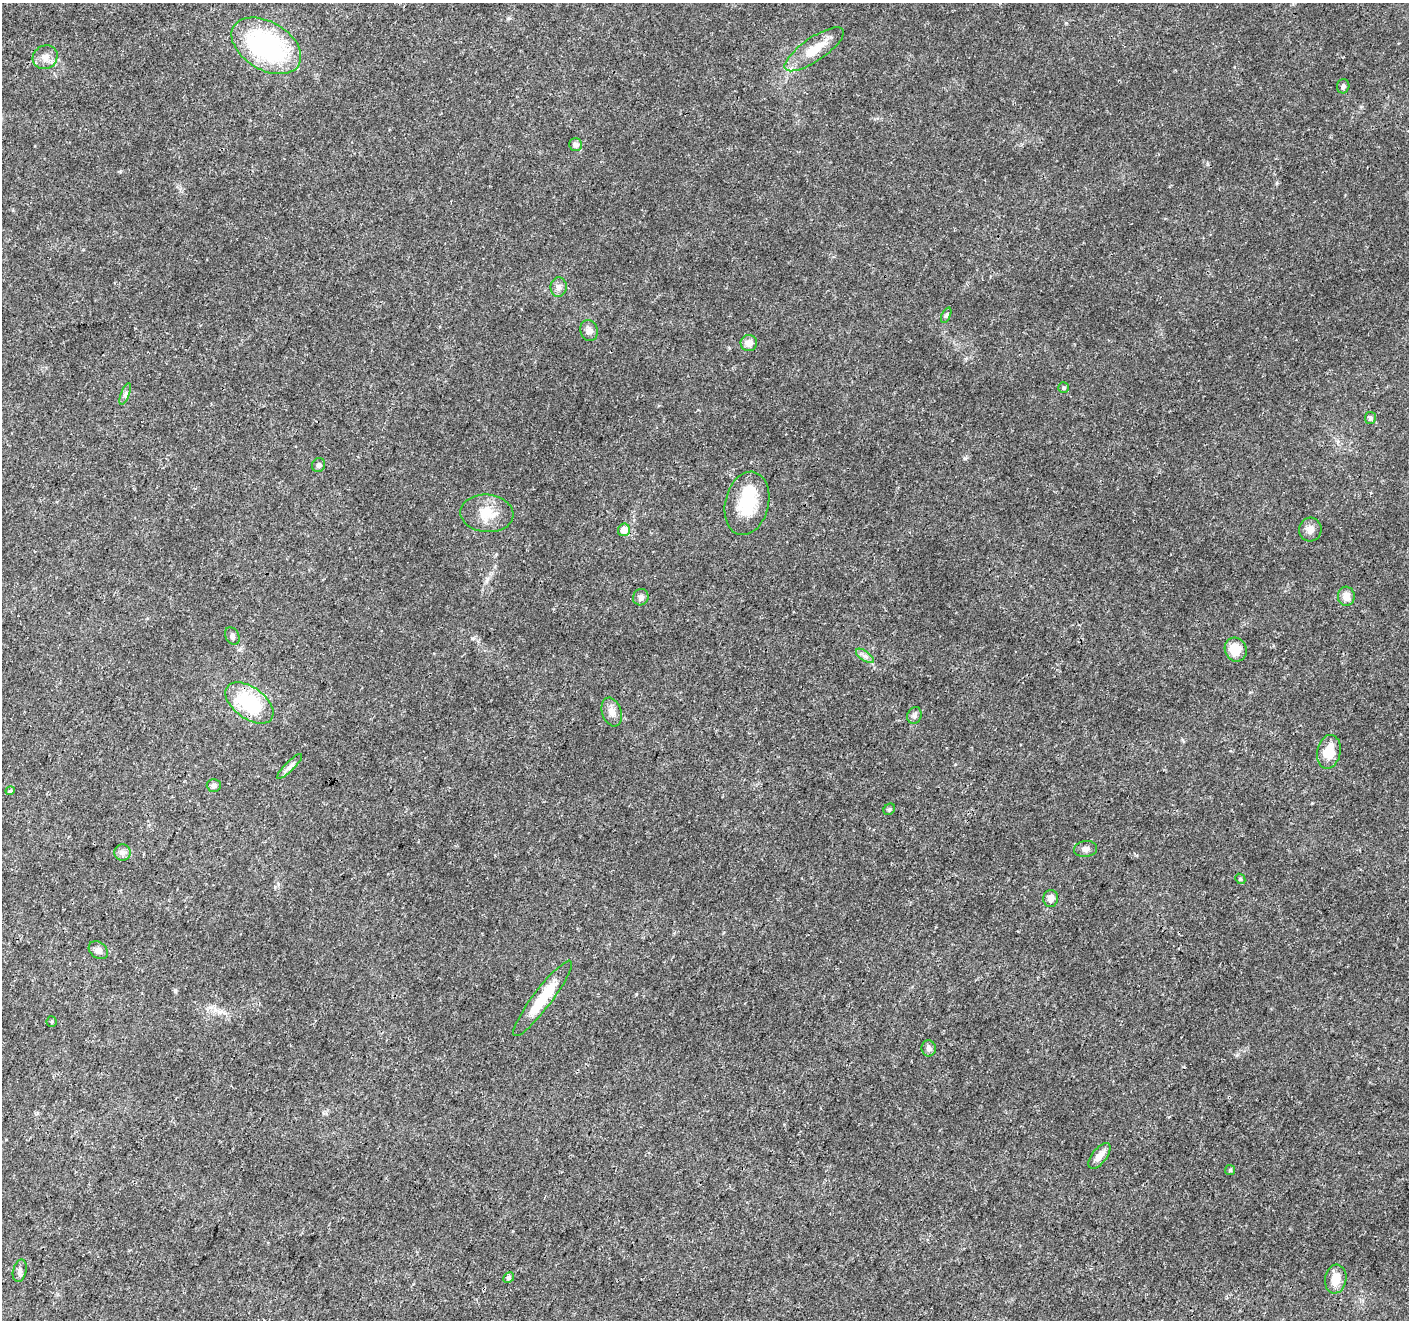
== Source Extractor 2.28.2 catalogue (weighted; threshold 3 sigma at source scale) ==
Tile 7 of 4 x 4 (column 3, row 2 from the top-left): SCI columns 2823-4229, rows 2912-4229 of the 5637 x 5756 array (HDU 1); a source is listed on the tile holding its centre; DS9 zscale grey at full resolution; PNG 1411 x 1322 px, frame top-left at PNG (2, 3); each listed source drawn as its Kron ellipse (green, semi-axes under 4 px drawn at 4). Shown black and unused: <1% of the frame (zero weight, under 3 of 4 exposures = <1% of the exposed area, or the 3 px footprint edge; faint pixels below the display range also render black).
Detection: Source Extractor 2.28.2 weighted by HDU 2 'WHT'; one run over the whole footprint, this tile lists its part. Background 0.0285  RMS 0.0024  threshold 0.0107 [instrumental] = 3 sigma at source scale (4.5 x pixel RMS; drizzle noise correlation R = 1.50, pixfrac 1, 0.0396/0.0396 arcsec/px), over >= 5 px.
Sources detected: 44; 1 inside a brighter object's white glare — neither listed nor drawn; the other 43 listed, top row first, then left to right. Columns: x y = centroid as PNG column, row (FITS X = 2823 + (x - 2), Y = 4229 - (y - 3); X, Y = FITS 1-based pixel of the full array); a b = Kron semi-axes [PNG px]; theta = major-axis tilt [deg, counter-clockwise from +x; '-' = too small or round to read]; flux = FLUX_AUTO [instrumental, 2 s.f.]
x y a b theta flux
266 46 38 24 -31 35
814 49 35 11 34 5.8
45 57 13 11 34 2.1
1343 86 7 6 - 0.71
575 144 6 6 - 0.86
559 287 9 8 - 1.2
946 315 8 4 65 0.42
589 330 11 8 -72 1.3
749 343 8 8 - 1.8
1064 388 5 5 - 0.41
125 394 11 4 69 0.62
1370 418 6 5 - 0.64
319 465 7 6 - 0.59
747 503 32 21 76 9.7
487 513 26 19 -5 6
624 530 6 6 - 2.1
1310 530 12 11 - 1.5
1346 596 10 8 -84 2.3
641 597 8 7 - 0.93
232 636 9 6 -61 0.71
1236 650 12 11 - 4
865 656 10 5 -35 0.82
249 703 27 16 -36 16
612 712 15 9 -72 1.8
914 715 8 7 - 0.74
1329 752 17 11 78 5.3
290 766 17 4 45 0.98
214 785 7 6 - 0.72
10 791 4 4 - 0.54
889 809 6 5 - 0.43
1086 849 11 8 6 1
122 853 8 8 - 0.98
1240 879 5 4 - 0.31
1051 898 8 7 - 1.5
98 950 10 8 -38 1.1
543 998 47 9 53 8.9
52 1022 5 5 - 0.36
929 1048 8 7 - 0.8
1099 1156 15 7 53 1.9
1230 1170 5 5 - 0.39
20 1271 11 6 76 0.85
509 1278 5 5 - 0.63
1336 1279 14 10 82 3.4
Unlisted compact peaks at least as high as the median listed source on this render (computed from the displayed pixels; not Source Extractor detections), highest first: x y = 965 458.